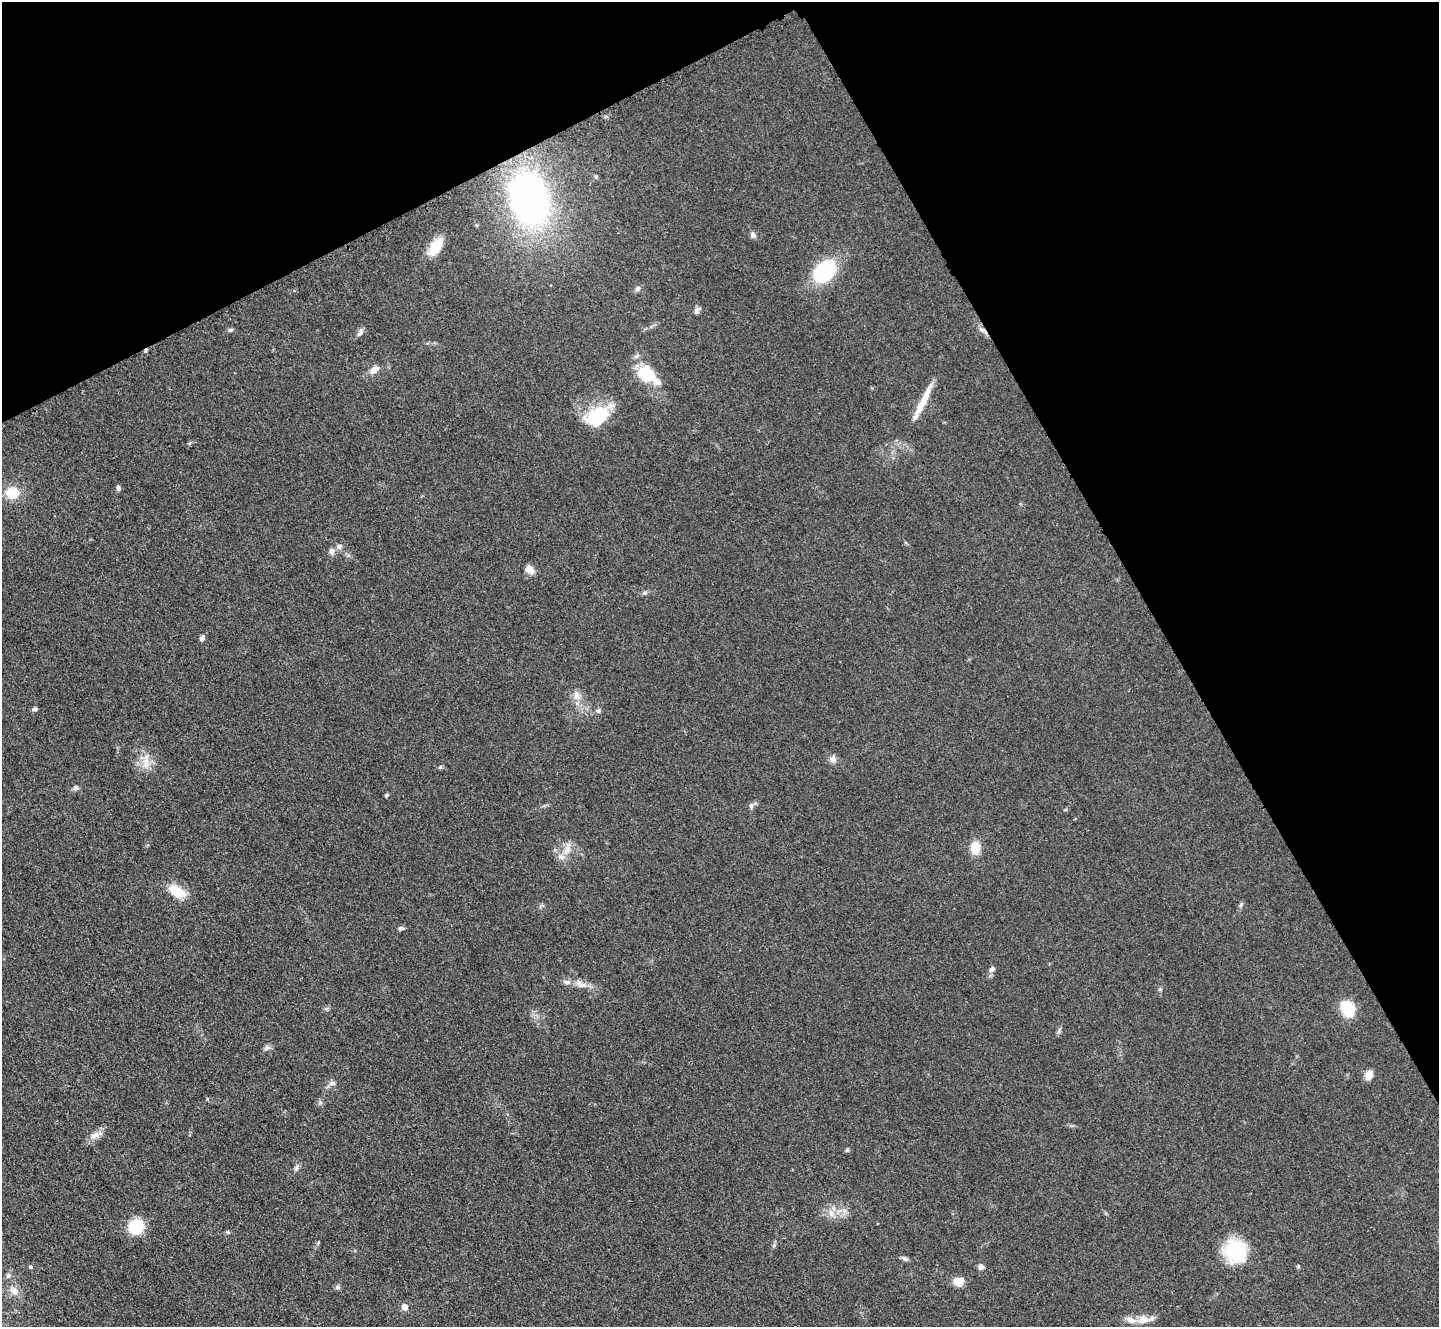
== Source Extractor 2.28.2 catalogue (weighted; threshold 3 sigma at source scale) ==
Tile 3 of 4 x 4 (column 3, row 1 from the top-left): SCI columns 2889-4325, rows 4279-5603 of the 5779 x 5770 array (HDU 1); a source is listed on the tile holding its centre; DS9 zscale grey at full resolution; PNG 1441 x 1329 px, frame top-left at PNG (2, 2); no overlay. Shown black and unused: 28% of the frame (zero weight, under 3 of 4 exposures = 2% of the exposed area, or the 3 px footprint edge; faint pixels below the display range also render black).
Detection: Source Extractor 2.28.2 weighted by HDU 2 'WHT'; one run over the whole footprint, this tile lists its part. Background 0.0466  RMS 0.0057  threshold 0.0255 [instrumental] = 3 sigma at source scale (4.5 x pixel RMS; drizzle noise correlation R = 1.50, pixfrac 1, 0.05/0.05 arcsec/px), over >= 5 px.
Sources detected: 65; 2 inside a brighter object's white glare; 1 cosmic-ray / hot-pixel residue — not listed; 3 inside a brighter listed object's ellipse — not listed separately; the other 59 listed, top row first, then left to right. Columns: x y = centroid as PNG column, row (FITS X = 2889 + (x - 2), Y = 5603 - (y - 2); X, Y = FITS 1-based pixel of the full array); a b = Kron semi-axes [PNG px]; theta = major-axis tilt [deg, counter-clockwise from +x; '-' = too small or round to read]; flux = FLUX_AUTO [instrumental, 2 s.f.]
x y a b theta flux
529 199 47 33 -74 200
753 235 7 7 - 1.8
435 247 23 11 57 12
825 271 22 16 49 43
638 289 8 6 64 1.9
697 311 12 6 55 1.8
230 330 6 4 14 1.1
982 330 9 5 -19 1.8
360 333 13 5 60 1.8
374 370 12 7 38 4.1
650 374 31 16 -55 20
923 401 46 7 64 12
600 417 28 17 78 22
118 488 6 5 - 1.6
12 493 15 14 - 11
339 546 8 7 - 1.9
332 551 7 7 - 2
529 569 10 8 -40 5
645 593 8 4 9 1.2
202 638 6 5 - 1.7
576 695 12 9 -83 4.1
34 709 7 4 6 1.3
598 711 6 5 - 1
833 759 9 8 - 2.5
146 762 18 8 89 6.1
440 767 6 4 -45 0.78
76 788 7 6 - 1.7
386 795 5 4 - 0.86
751 806 8 5 -83 1.4
975 848 14 10 -89 9.2
567 850 16 7 60 4.8
177 891 20 11 -30 13
1241 904 6 4 47 0.94
401 928 8 5 -1 1.3
991 969 9 6 36 1.8
581 984 18 8 -16 4.8
1160 989 6 4 45 0.79
1347 1008 14 11 -69 22
266 1048 9 5 27 1.6
1369 1075 9 7 65 5.6
332 1083 10 6 10 1.9
95 1135 15 8 20 3.9
847 1150 5 5 - 1
296 1168 9 6 70 1.7
844 1211 7 4 72 1.7
831 1213 11 7 -80 3.3
136 1227 14 13 - 22
228 1232 5 4 - 0.69
318 1243 5 3 - 0.54
1236 1251 27 25 -70 30
904 1258 11 5 -28 1.5
1298 1266 5 4 - 0.69
981 1267 7 6 - 2.2
8 1275 7 6 - 1.6
958 1281 9 8 - 8.7
338 1287 8 6 16 1.2
14 1291 15 10 -45 4.7
405 1307 6 5 - 4.9
1144 1320 18 11 3 6.5
Overlapping masked pixels (flux is a lower limit): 1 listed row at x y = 982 330